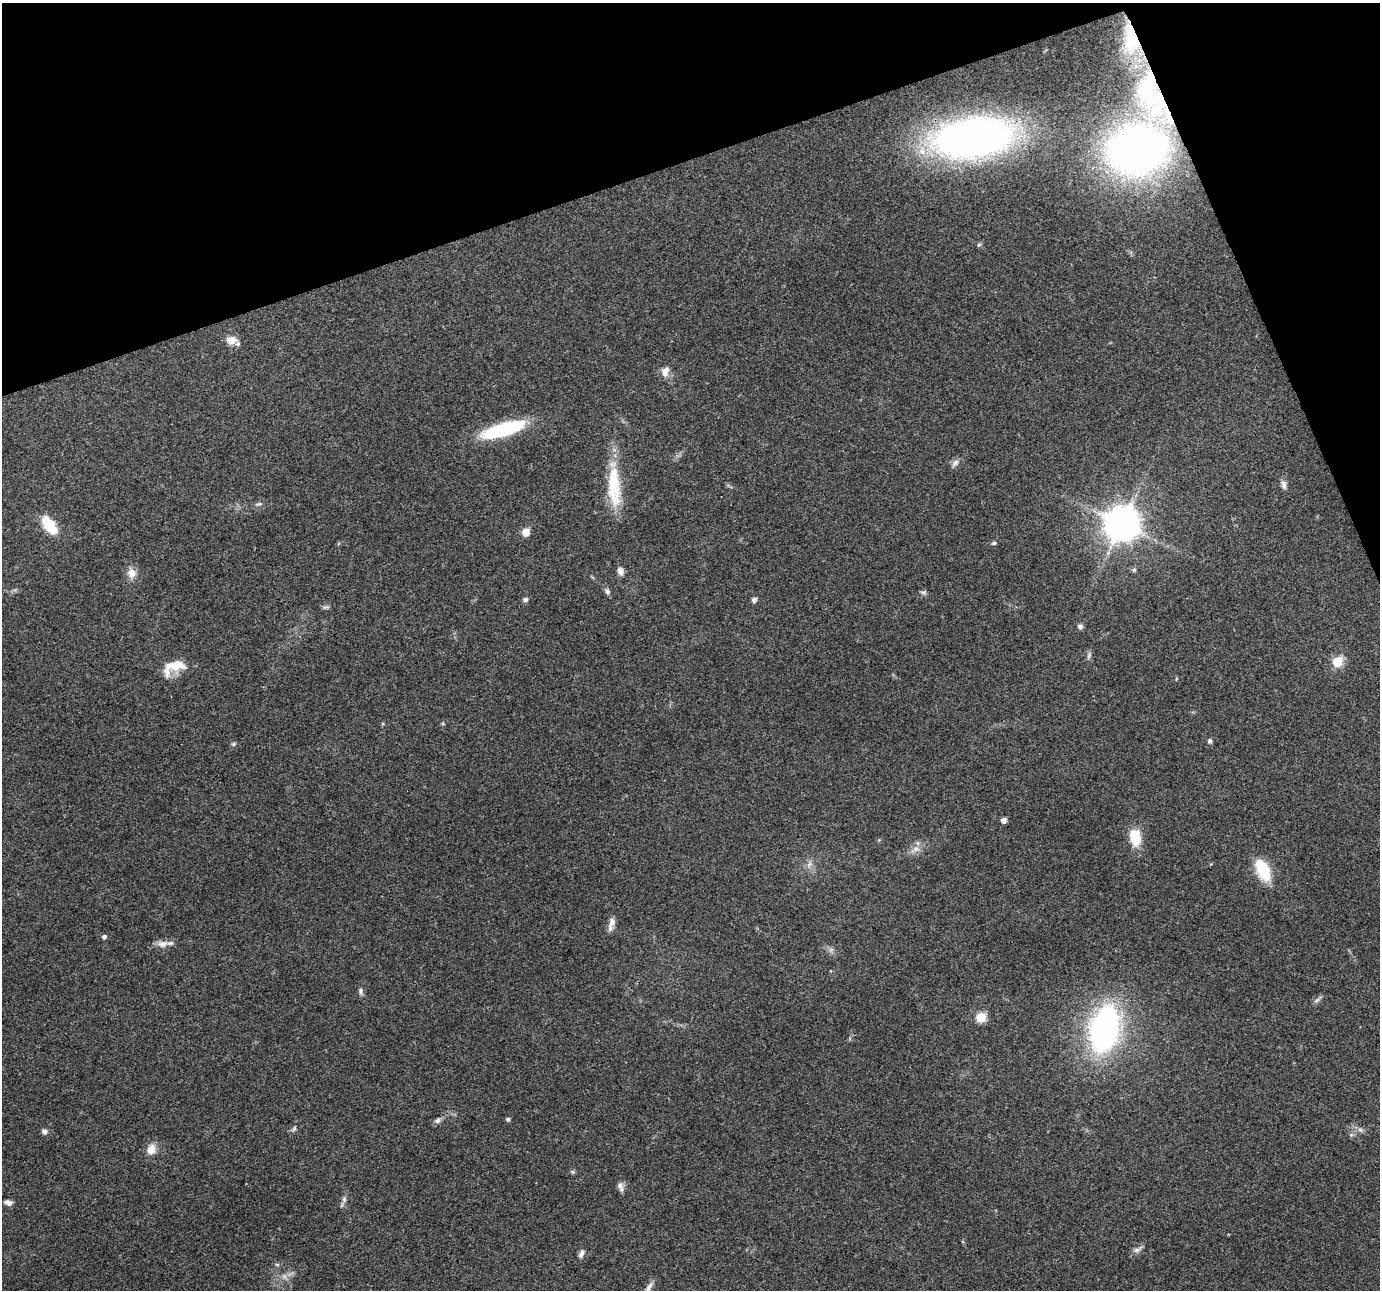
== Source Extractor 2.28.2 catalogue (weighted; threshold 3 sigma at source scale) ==
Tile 3 of 4 x 4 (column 3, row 1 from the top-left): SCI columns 2759-4136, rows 3940-5227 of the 5517 x 5359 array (HDU 1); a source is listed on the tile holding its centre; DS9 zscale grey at full resolution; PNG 1382 x 1292 px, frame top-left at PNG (2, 3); no overlay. Shown black and unused: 17% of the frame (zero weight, under 3 of 4 exposures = <1% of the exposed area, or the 3 px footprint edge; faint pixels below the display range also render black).
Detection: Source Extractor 2.28.2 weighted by HDU 2 'WHT'; one run over the whole footprint, this tile lists its part. Background 0.192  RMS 0.0071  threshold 0.0322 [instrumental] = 3 sigma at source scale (4.5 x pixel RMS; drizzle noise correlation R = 1.50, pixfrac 1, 0.0396/0.0396 arcsec/px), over >= 5 px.
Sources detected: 61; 1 too faint to see at this stretch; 1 inside a brighter object's white glare — not listed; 4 inside a brighter listed object's ellipse — not listed separately; the other 55 listed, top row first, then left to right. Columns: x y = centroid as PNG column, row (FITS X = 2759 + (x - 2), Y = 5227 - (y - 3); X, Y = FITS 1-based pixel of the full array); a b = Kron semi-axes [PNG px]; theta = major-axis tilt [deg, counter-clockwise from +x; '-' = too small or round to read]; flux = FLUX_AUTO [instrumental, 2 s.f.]
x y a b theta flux
1151 95 93 40 -67 140
973 137 57 28 8 510
1138 150 44 34 15 500
979 245 6 4 28 1
231 340 15 11 -2 5.9
665 372 15 10 76 5.5
503 430 50 13 16 53
955 463 11 7 43 3.1
1284 485 12 7 -85 3
614 486 53 15 -87 36
259 504 8 5 1 1.5
49 523 19 13 -45 17
1122 524 11 10 - 1700
526 532 7 6 - 8.1
994 543 6 5 - 1.3
1134 570 6 5 - 1.4
620 571 10 7 -72 3.6
132 573 11 10 - 6.8
607 591 8 6 -64 2.2
923 592 9 5 -7 1.6
525 599 7 6 - 1.9
754 600 6 6 - 2.2
325 607 10 3 11 1.3
1080 626 6 5 - 2.6
1089 655 10 5 72 1.8
1337 662 6 5 - 45
175 665 27 13 6 15
1210 741 6 5 - 1.8
234 744 6 5 - 1.2
1003 820 5 4 - 4.7
1135 837 16 10 -82 22
916 849 12 8 23 4.9
809 864 10 5 63 2.7
1263 870 25 12 -64 28
612 922 14 9 86 4.5
104 937 4 4 - 2.2
162 944 16 9 6 5.4
361 991 9 6 -83 1.9
1317 1000 14 4 42 1.8
981 1017 10 9 - 11
1104 1029 37 22 76 200
508 1119 5 5 - 1.4
437 1120 9 6 46 2.3
294 1128 8 5 64 1.5
1360 1130 8 5 -30 1.9
45 1132 7 6 - 2.5
151 1149 15 11 70 7.1
572 1172 7 5 -21 1.2
620 1185 10 8 79 3.3
344 1199 8 6 -89 2.1
8 1203 9 6 -14 2.8
1137 1250 15 6 34 2.9
581 1254 11 6 64 2.7
277 1265 6 4 -1 0.99
649 1287 16 6 61 3.7
Overlapping masked pixels (flux is a lower limit): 3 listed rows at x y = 1151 95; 973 137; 1138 150